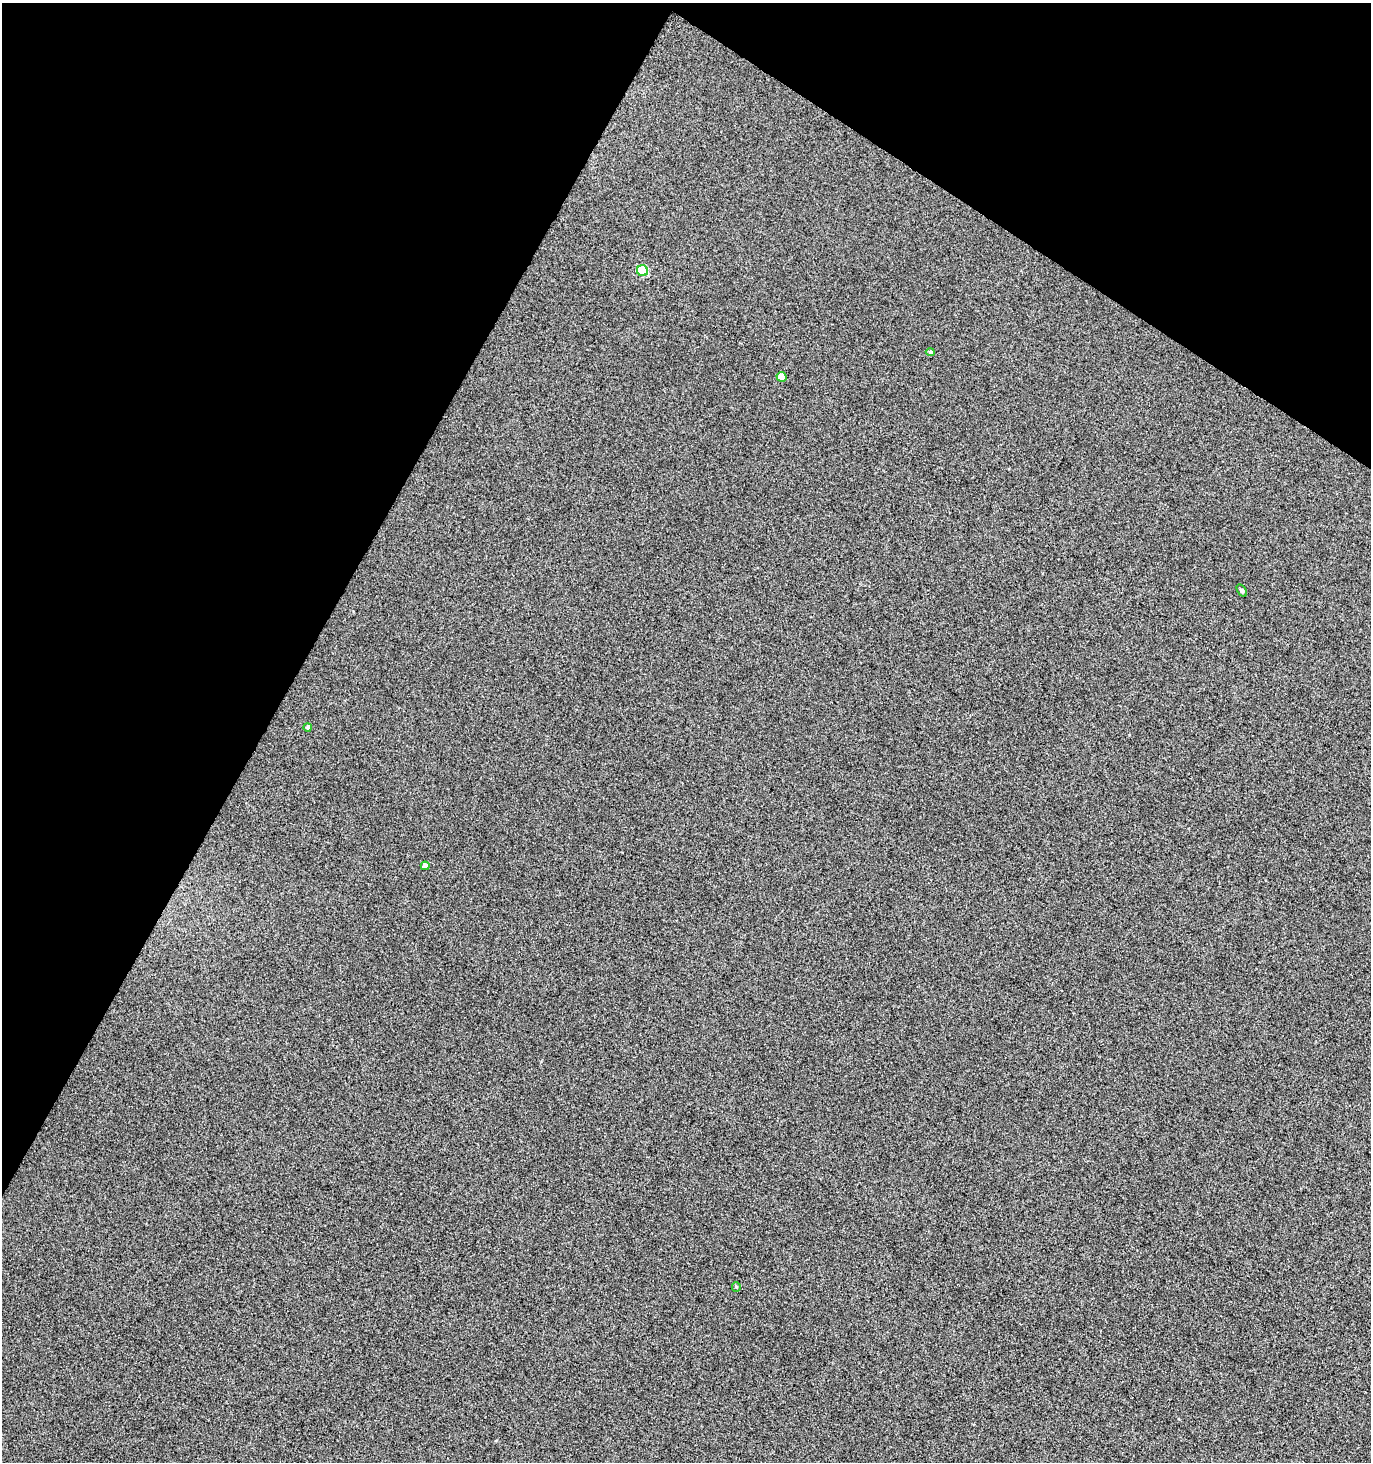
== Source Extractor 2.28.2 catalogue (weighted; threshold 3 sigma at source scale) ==
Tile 2 of 4 x 4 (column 2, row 1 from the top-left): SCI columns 1563-2931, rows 4391-5850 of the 5933 x 5854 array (HDU 1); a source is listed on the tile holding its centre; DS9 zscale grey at full resolution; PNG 1373 x 1464 px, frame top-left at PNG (2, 3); each listed source drawn as its Kron ellipse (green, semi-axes under 4 px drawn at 4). Shown black and unused: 28% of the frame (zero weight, under 3 of 5 exposures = <1% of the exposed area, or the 3 px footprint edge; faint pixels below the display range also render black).
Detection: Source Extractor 2.28.2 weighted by HDU 2 'WHT'; one run over the whole footprint, this tile lists its part. Background 0.0149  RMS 0.086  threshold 0.385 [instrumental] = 3 sigma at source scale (4.5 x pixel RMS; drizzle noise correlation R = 1.50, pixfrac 1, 0.0396/0.0396 arcsec/px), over >= 5 px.
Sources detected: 7; all 7 listed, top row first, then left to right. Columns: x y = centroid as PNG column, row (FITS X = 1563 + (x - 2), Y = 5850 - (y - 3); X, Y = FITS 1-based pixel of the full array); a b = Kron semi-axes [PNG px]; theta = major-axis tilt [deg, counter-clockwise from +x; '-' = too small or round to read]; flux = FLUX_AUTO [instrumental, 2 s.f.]
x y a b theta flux
642 271 6 5 - 360
930 352 4 4 - 12
781 377 5 5 - 87
1242 591 7 4 -58 12
308 727 4 4 - 17
425 866 4 4 - 38
736 1287 5 4 - 9.4